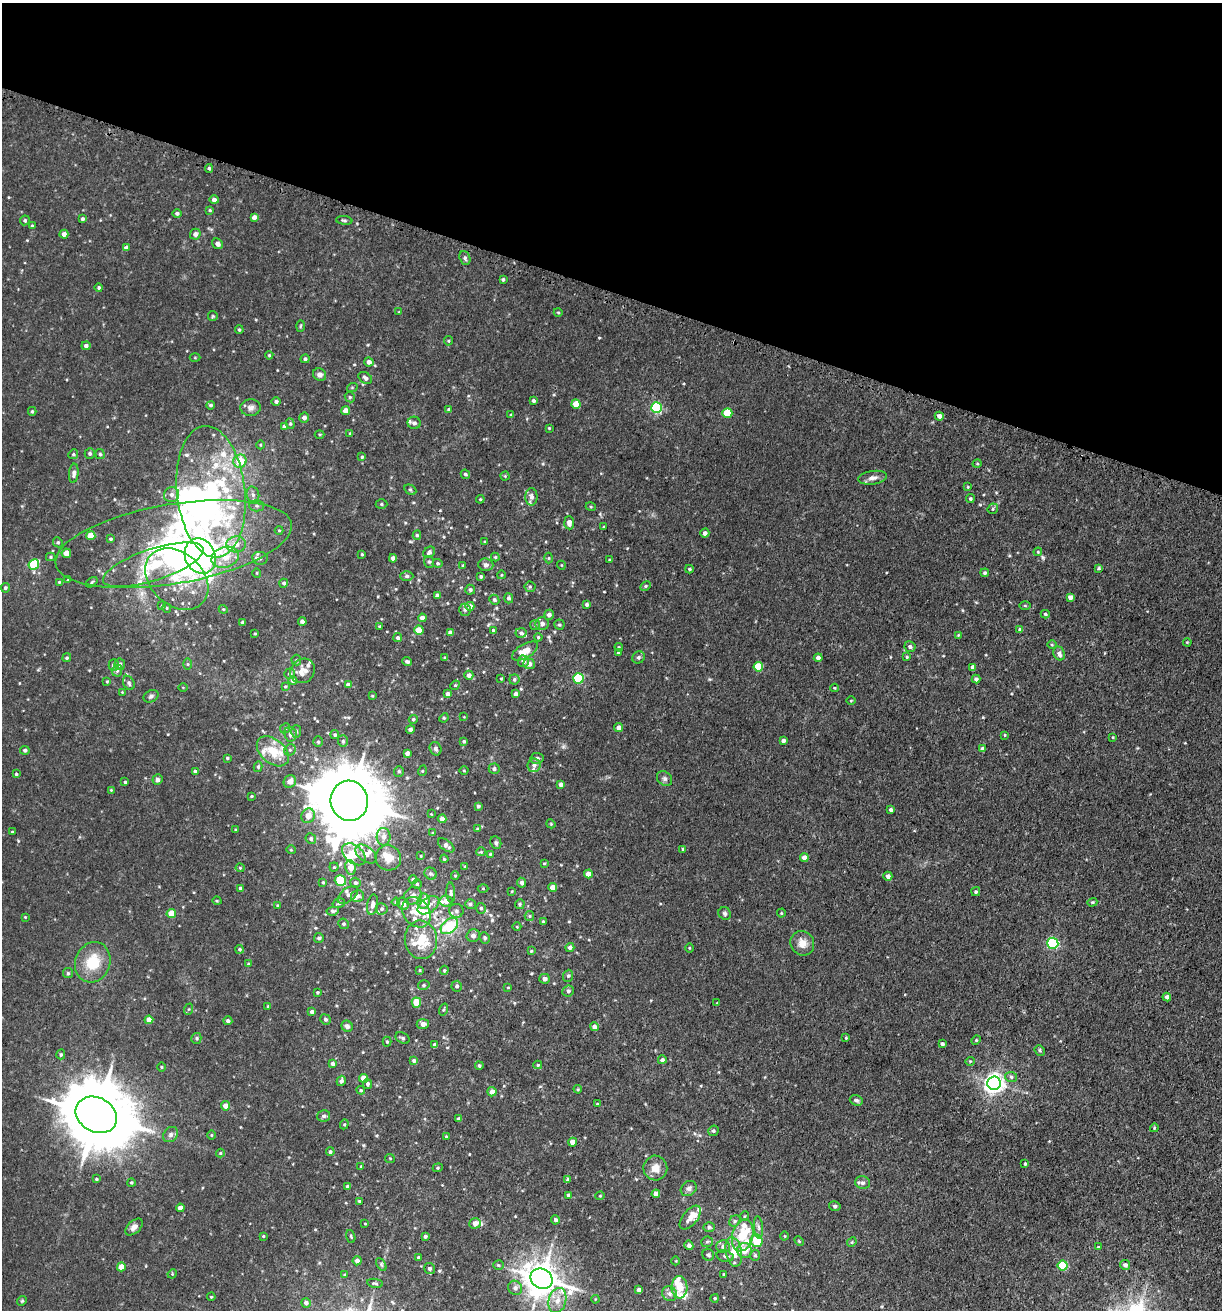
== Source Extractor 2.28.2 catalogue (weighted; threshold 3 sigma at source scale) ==
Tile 2 of 4 x 4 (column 2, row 1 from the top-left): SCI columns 1569-2788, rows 3976-5283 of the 5408 x 5343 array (HDU 1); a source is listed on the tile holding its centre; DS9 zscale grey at full resolution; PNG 1224 x 1312 px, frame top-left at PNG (2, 3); each listed source drawn as its Kron ellipse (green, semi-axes under 4 px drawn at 4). Shown black and unused: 22% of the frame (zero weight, under 3 of 5 exposures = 5% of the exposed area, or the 3 px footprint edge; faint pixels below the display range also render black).
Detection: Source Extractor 2.28.2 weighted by HDU 2 'WHT'; one run over the whole footprint, this tile lists its part. Background 0.0203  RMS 0.0034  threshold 0.0152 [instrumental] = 3 sigma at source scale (4.5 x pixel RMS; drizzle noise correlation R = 1.50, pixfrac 1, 0.05/0.05 arcsec/px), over >= 5 px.
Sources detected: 494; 11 inside a brighter object's white glare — neither listed nor drawn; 38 inside a brighter listed object's ellipse — not listed separately; the other 445 listed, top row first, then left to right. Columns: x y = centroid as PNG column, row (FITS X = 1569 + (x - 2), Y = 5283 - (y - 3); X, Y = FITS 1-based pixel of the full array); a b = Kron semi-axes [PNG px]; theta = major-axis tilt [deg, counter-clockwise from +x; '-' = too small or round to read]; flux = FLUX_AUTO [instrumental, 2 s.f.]
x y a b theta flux
209 168 4 4 - 0.53
214 200 5 4 - 1.3
210 210 4 3 - 0.33
177 213 4 4 - 0.78
254 217 4 4 - 1.3
82 219 4 4 - 0.57
25 220 5 4 - 0.55
344 220 8 3 -5 0.49
32 226 4 3 - 0.42
64 234 4 4 - 1.5
195 234 5 5 - 1.3
217 244 6 5 - 1.1
126 248 4 4 - 1.3
465 258 7 5 -70 0.8
503 279 3 3 - 0.5
99 288 4 4 - 0.57
399 312 4 3 - 0.27
558 312 4 3 - 0.29
213 316 5 5 - 0.39
300 326 6 3 87 0.34
239 330 4 3 - 0.44
448 341 4 4 - 0.36
86 346 4 4 - 1
269 355 4 4 - 0.38
195 357 5 3 - 0.31
305 359 4 4 - 0.58
369 362 4 4 - 1.4
320 375 7 6 - 1.3
365 378 7 5 -33 0.99
352 388 5 3 - 0.33
350 397 5 4 - 0.52
533 401 4 4 - 0.63
276 402 4 4 - 0.74
576 404 4 4 - 4.2
211 405 4 4 - 0.6
251 408 10 8 4 1.4
657 408 5 5 - 35
449 409 4 4 - 0.48
32 411 4 4 - 0.45
345 411 4 4 - 2
727 413 5 5 - 11
511 415 4 4 - 0.32
939 416 4 4 - 1.4
304 418 5 5 - 1.2
414 423 7 6 - 1.1
290 424 5 4 - 0.42
284 426 4 4 - 0.76
549 428 3 3 - 0.32
319 434 5 3 - 0.33
350 434 4 3 - 0.46
260 445 4 3 - 0.28
90 453 5 5 - 0.65
73 454 5 4 - 0.46
100 454 5 4 - 0.45
362 457 4 4 - 0.42
240 461 7 6 - 6.9
977 464 5 3 - 0.32
74 473 10 5 84 1.1
465 474 5 4 - 0.58
505 476 4 4 - 0.36
873 478 14 6 8 1.7
968 487 4 3 - 0.28
410 490 6 4 -29 0.53
211 492 66 34 -84 75
172 495 8 7 - 1.5
253 495 8 6 -75 1.1
531 497 8 6 90 1.2
480 499 4 4 - 0.36
970 499 4 4 - 0.63
381 504 6 5 - 0.57
257 506 7 5 -1 0.76
591 507 5 3 - 0.3
993 509 6 5 - 0.48
569 523 6 5 - 1.8
604 527 3 3 - 0.34
279 530 4 4 - 0.33
705 533 4 4 - 1.2
417 535 4 4 - 0.52
91 536 4 4 - 5
111 539 3 3 - 0.47
58 542 5 4 - 0.5
485 542 3 3 - 0.33
173 544 120 40 10 93
236 544 10 8 1 2.2
429 552 6 5 - 1.1
1038 552 4 4 - 0.33
66 553 5 4 - 2.7
362 554 3 2 - 0.31
200 556 18 15 -66 150
51 557 4 4 - 0.38
225 557 14 10 17 4.4
495 557 4 4 - 0.39
260 558 8 6 -11 0.96
393 558 4 4 - 1.5
549 558 5 3 - 0.3
609 560 3 3 - 0.25
429 562 6 5 - 0.56
438 563 5 4 - 0.45
34 564 5 5 - 15
153 565 53 16 18 20
463 565 4 4 - 0.34
486 565 7 6 - 0.98
561 565 4 3 - 0.23
1099 568 4 3 - 0.43
689 569 4 3 - 0.41
257 573 5 3 - 0.26
985 573 4 4 - 0.59
501 575 4 3 - 0.25
407 576 6 5 - 0.83
481 576 3 3 - 0.53
177 579 35 26 -43 18
68 580 3 3 - 0.35
59 582 4 4 - 0.35
92 582 7 3 37 0.43
284 583 4 4 - 0.66
645 586 6 4 28 0.5
530 587 5 5 - 0.51
5 588 5 4 - 0.67
470 590 5 5 - 0.68
437 595 4 4 - 1.1
1070 597 4 4 - 1.4
509 598 5 4 - 0.77
494 600 5 5 - 0.66
587 604 4 3 - 0.8
162 606 4 3 - 0.37
470 606 4 4 - 1.7
1025 606 5 3 - 0.32
167 608 5 4 - 0.35
223 609 5 3 - 0.29
465 610 6 6 - 0.89
1045 614 4 3 - 0.45
549 615 5 5 - 1.2
422 618 4 4 - 1.4
242 622 3 3 - 0.47
302 622 4 4 - 0.86
542 624 6 6 - 1.3
535 625 5 5 - 0.49
559 625 5 5 - 0.57
379 626 3 3 - 0.35
419 630 5 4 - 4.8
493 630 3 3 - 0.36
1020 630 4 3 - 0.83
450 633 4 4 - 1.5
521 633 5 5 - 0.61
255 634 3 2 - 0.31
958 635 4 4 - 0.28
538 637 4 4 - 0.41
398 638 4 4 - 0.83
1187 642 4 3 - 0.27
1052 645 5 3 - 0.32
619 647 4 4 - 0.36
910 647 5 5 - 0.9
525 651 14 7 31 4.5
618 653 4 3 - 0.34
1059 653 7 5 -67 1.3
639 657 6 6 - 0.79
907 657 4 3 - 0.33
67 658 5 4 - 0.46
445 658 4 3 - 0.44
818 658 4 4 - 1.5
296 660 5 5 - 0.43
523 661 5 5 - 1.4
407 662 5 3 - 0.66
120 664 5 5 - 1.1
188 664 6 4 -89 0.4
529 664 6 5 - 1.6
114 665 5 5 - 1.2
758 667 5 5 - 11
973 667 4 3 - 1.2
117 671 6 5 - 0.62
303 671 13 11 45 3.4
289 674 5 5 - 0.53
469 675 4 4 - 1.3
578 678 5 5 - 24
501 679 4 2 - 0.25
514 679 5 5 - 0.59
976 679 4 4 - 0.86
293 680 4 4 - 1.2
107 681 4 3 - 0.35
129 683 7 5 -62 0.77
348 685 4 4 - 1.1
455 685 5 4 - 0.38
183 687 4 3 - 0.24
285 687 4 3 - 0.31
835 688 4 3 - 0.28
122 692 3 3 - 0.24
447 694 4 4 - 1.3
516 694 4 4 - 1.2
151 696 8 5 27 0.87
372 696 3 3 - 0.31
851 701 5 3 - 0.3
464 717 3 2 - 0.21
444 718 5 4 - 0.43
413 719 4 4 - 0.47
285 728 5 4 - 0.46
619 728 4 4 - 1.5
410 729 4 4 - 0.91
296 731 6 5 - 0.59
290 734 7 6 - 1.2
335 735 4 4 - 0.61
1005 735 4 3 - 0.31
1113 737 4 2 - 0.22
783 740 4 3 - 0.92
343 741 6 5 - 0.64
464 741 4 3 - 0.5
318 742 5 4 - 0.49
436 749 7 5 -67 0.87
982 749 4 4 - 1.3
25 750 5 4 - 0.76
290 750 6 5 - 0.66
273 751 18 12 -40 7.8
407 753 4 4 - 1.2
227 758 3 3 - 0.41
537 758 6 5 - 1.2
534 765 6 6 - 1
258 767 5 4 - 0.55
494 769 5 5 - 0.81
195 771 4 3 - 0.91
399 771 5 5 - 0.58
422 771 5 3 - 0.35
464 771 4 3 - 0.26
16 774 3 3 - 0.4
665 779 8 6 -43 0.96
157 780 5 5 - 0.93
290 781 6 5 - 2.3
125 782 3 3 - 0.44
561 784 4 4 - 1.1
111 790 3 3 - 0.25
251 796 4 3 - 0.34
349 801 20 18 -78 2400
478 806 4 3 - 0.72
891 810 3 3 - 0.75
431 814 3 3 - 0.2
308 816 7 6 - 2.9
442 819 4 4 - 1.6
551 824 4 3 - 0.32
477 829 4 4 - 0.33
236 830 3 2 - 0.32
12 832 3 3 - 0.34
433 833 4 3 - 0.32
384 837 9 7 89 1.9
311 839 5 5 - 0.59
496 843 6 5 - 0.71
446 845 9 5 -37 1.2
683 849 4 3 - 0.47
291 850 5 3 - 0.27
481 852 5 4 - 0.36
354 854 13 8 -40 4.8
366 854 12 7 -38 2.3
490 854 4 3 - 0.29
421 856 4 3 - 0.26
388 858 13 12 - 3.7
804 858 4 4 - 1.9
444 859 4 3 - 0.32
544 863 4 3 - 0.34
334 867 4 4 - 0.41
351 867 7 5 -81 3.6
465 867 4 3 - 0.32
240 868 4 4 - 0.35
431 874 6 5 - 0.69
588 874 4 4 - 2.7
455 876 4 4 - 0.29
888 876 4 4 - 1.3
340 880 6 5 - 14
413 880 4 4 - 0.8
323 882 3 3 - 0.34
355 883 5 5 - 0.81
522 883 5 4 - 0.96
417 884 5 4 - 0.54
552 887 4 4 - 2.8
240 888 3 3 - 0.46
483 888 5 3 - 0.31
512 891 4 3 - 0.25
451 892 10 4 -88 0.75
976 892 4 4 - 0.56
348 895 12 6 38 1.2
358 896 6 5 - 1.4
413 896 9 8 - 1.9
217 901 4 3 - 0.28
423 901 7 6 - 3.5
446 901 6 5 - 2
396 902 4 4 - 0.47
1092 902 5 4 - 0.41
339 903 6 4 17 0.61
403 904 6 5 - 1.5
470 904 5 5 - 0.77
520 904 5 4 - 0.48
277 905 3 3 - 0.35
373 905 10 5 80 1.6
428 905 12 7 34 2
481 908 5 4 - 0.55
382 909 6 5 - 0.82
333 911 6 4 8 0.7
456 911 7 7 - 0.96
417 912 16 13 -50 5.8
171 913 5 4 - 6.1
725 913 6 6 - 0.74
781 913 4 4 - 0.34
529 916 5 4 - 0.44
25 917 2 2 - 0.24
543 922 3 3 - 0.41
344 924 5 5 - 0.55
449 926 10 6 41 16
517 927 4 3 - 0.25
473 935 7 6 - 1.2
319 938 5 4 - 0.75
485 938 6 5 - 0.72
421 940 19 16 -84 9.8
802 943 12 11 - 3.1
1053 943 5 5 - 31
570 947 5 4 - 0.98
689 948 4 3 - 0.27
239 949 4 4 - 0.5
531 951 4 3 - 0.32
93 962 20 17 69 9.8
248 964 4 3 - 0.31
420 970 4 3 - 0.37
444 970 4 4 - 0.41
68 973 5 5 - 0.51
568 976 6 5 - 0.59
544 979 5 5 - 1.2
424 985 6 4 15 0.59
457 986 5 5 - 0.74
508 987 4 2 - 0.21
568 991 6 5 - 0.82
317 992 3 3 - 0.41
1167 997 4 4 - 1.1
416 1003 5 4 - 6.7
717 1003 3 3 - 0.23
268 1006 3 3 - 0.33
189 1009 6 4 70 0.41
443 1010 6 3 71 0.35
312 1012 4 4 - 1.1
325 1019 5 5 - 0.63
149 1020 4 4 - 3.2
228 1021 4 4 - 0.88
423 1024 6 5 - 2
347 1026 6 5 - 1.1
594 1027 4 4 - 1.4
196 1038 5 5 - 0.56
403 1038 7 5 -27 0.68
846 1038 4 3 - 0.3
976 1040 5 4 - 0.42
387 1042 5 4 - 0.4
942 1044 4 3 - 0.73
434 1045 4 3 - 0.84
1040 1050 6 4 -49 0.5
61 1054 5 4 - 0.51
662 1060 4 4 - 0.86
414 1061 4 4 - 0.77
970 1061 4 4 - 0.36
332 1064 4 4 - 1
538 1065 4 3 - 0.41
479 1066 4 4 - 0.59
161 1067 5 3 - 0.34
1011 1077 6 5 - 0.69
364 1078 4 4 - 3.7
341 1081 5 4 - 1.1
994 1083 7 6 - 170
367 1084 5 4 - 0.88
578 1089 4 3 - 0.29
361 1090 4 4 - 0.42
492 1092 4 4 - 2.2
856 1100 6 5 - 0.79
597 1104 3 3 - 0.28
225 1106 4 4 - 2.6
96 1115 22 17 -29 2700
324 1116 6 5 - 0.97
458 1119 3 3 - 0.87
344 1124 5 4 - 0.39
1154 1128 4 3 - 0.31
713 1131 5 5 - 0.64
171 1135 8 6 47 1.1
211 1135 5 3 - 0.32
446 1137 4 3 - 0.26
573 1142 4 4 - 3.3
330 1152 4 4 - 0.72
220 1153 4 4 - 0.29
390 1158 5 4 - 0.35
1025 1164 3 3 - 0.44
361 1166 3 3 - 0.26
438 1168 5 4 - 0.43
655 1168 12 12 - 3.5
96 1179 4 3 - 0.46
568 1180 4 4 - 0.65
131 1182 4 4 - 0.41
863 1183 7 6 - 1.2
348 1186 4 3 - 0.98
689 1189 8 7 - 1.2
656 1194 4 4 - 2.6
568 1195 4 4 - 0.68
600 1196 4 4 - 0.32
359 1201 4 3 - 0.47
835 1206 6 4 -13 0.56
180 1208 4 4 - 2.1
745 1216 5 3 - 0.29
690 1217 14 7 51 2.4
555 1220 4 4 - 0.89
735 1221 6 5 - 0.68
475 1223 6 5 - 3.1
365 1224 4 3 - 0.22
134 1227 10 6 44 1.7
709 1227 5 4 - 0.56
758 1227 11 4 -85 1
743 1235 16 10 75 9.3
263 1236 3 3 - 0.35
351 1236 7 4 -71 0.43
425 1236 4 3 - 0.79
785 1236 4 3 - 0.27
757 1241 6 6 - 9.5
799 1241 5 3 - 0.34
707 1242 6 5 - 0.52
852 1242 5 4 - 0.39
689 1245 5 4 - 1.1
723 1247 6 6 - 1.2
1099 1247 3 3 - 0.35
745 1251 7 7 - 3.8
734 1252 15 8 -79 4.8
708 1255 6 5 - 0.76
755 1255 5 4 - 0.56
725 1256 8 5 -14 1
418 1258 4 4 - 0.64
357 1261 4 4 - 1.4
676 1261 4 3 - 0.24
381 1264 7 4 -60 0.56
498 1265 5 4 - 0.47
1125 1265 5 5 - 1.1
1063 1266 5 5 - 16
121 1267 4 4 - 3.9
430 1268 5 5 - 1.1
172 1274 5 4 - 0.31
724 1274 4 3 - 0.36
344 1275 4 3 - 0.33
542 1279 11 10 - 610
375 1283 8 4 -10 0.61
679 1287 11 8 -90 3.6
515 1288 7 7 - 1.4
639 1290 4 4 - 1.1
670 1294 8 7 - 1.2
211 1297 4 3 - 0.27
715 1298 4 4 - 0.47
595 1299 4 3 - 0.3
557 1300 13 8 75 3.6
22 1301 5 4 - 0.44
306 1303 5 4 - 1.2